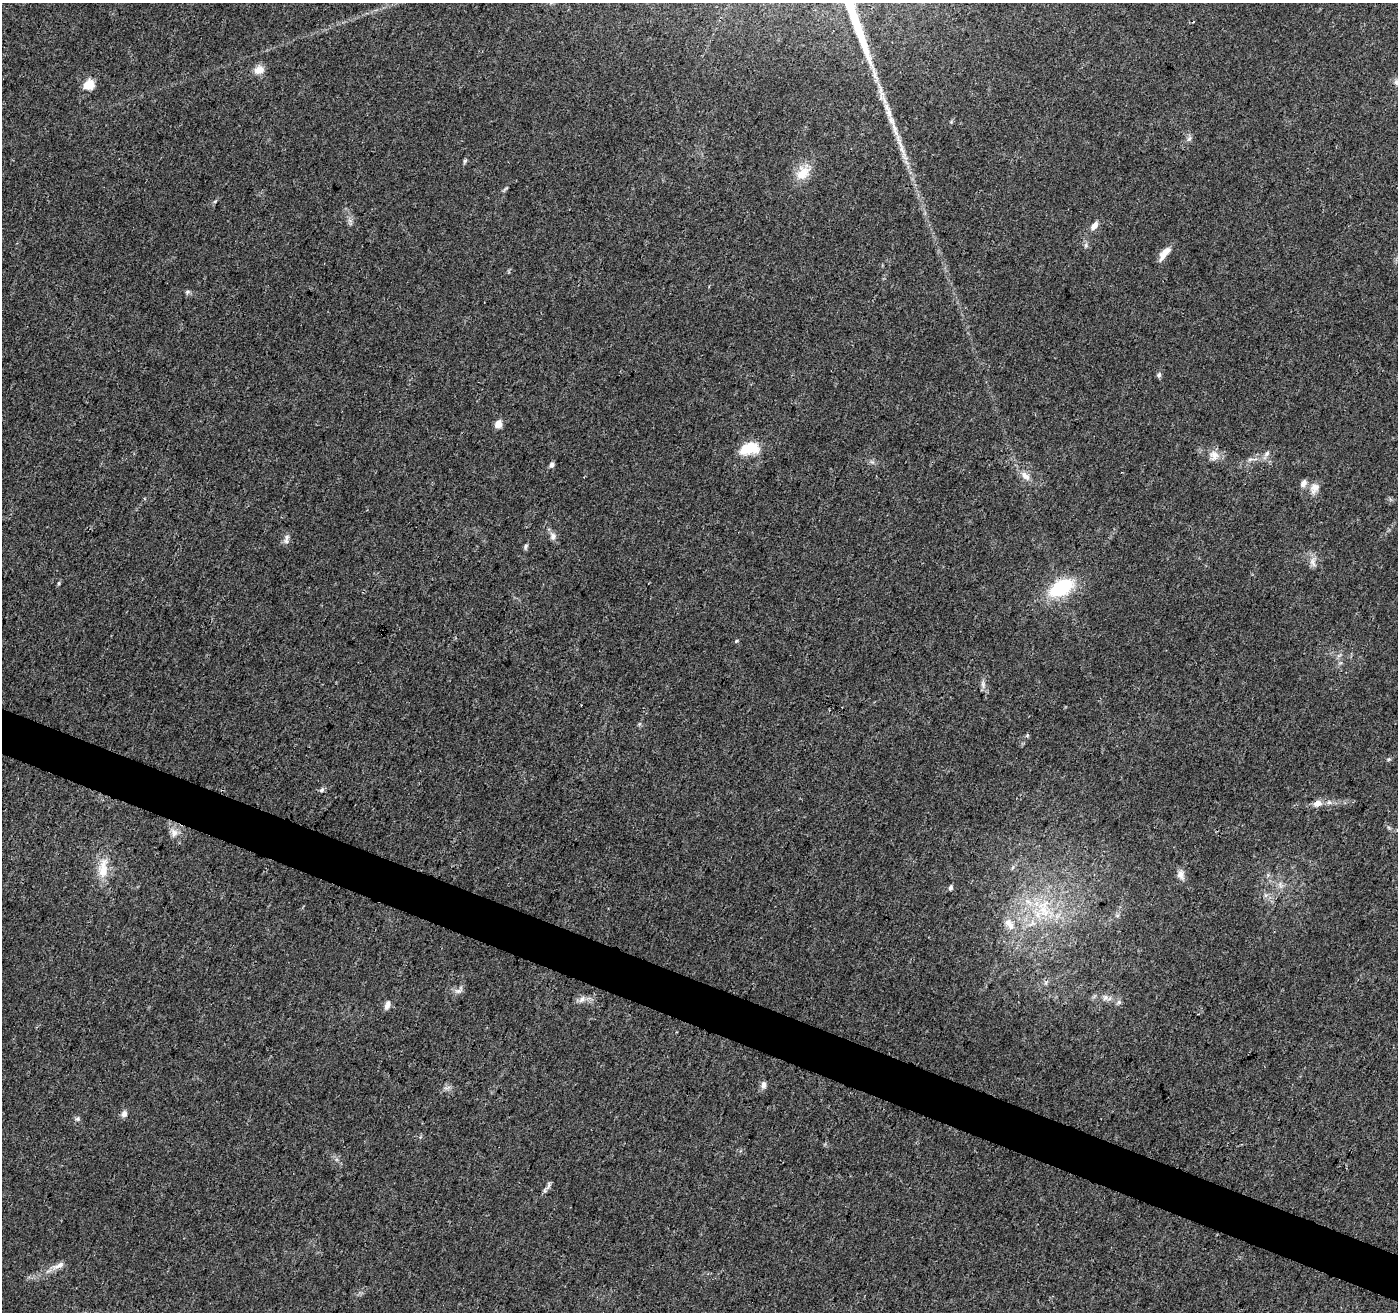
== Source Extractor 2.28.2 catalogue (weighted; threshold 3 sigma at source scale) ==
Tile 6 of 4 x 4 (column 2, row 2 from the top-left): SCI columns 1401-2796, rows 2835-4144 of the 5603 x 5731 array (HDU 1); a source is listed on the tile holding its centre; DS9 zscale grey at full resolution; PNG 1400 x 1314 px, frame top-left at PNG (2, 3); no overlay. Shown black and unused: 4% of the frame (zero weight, under 3 of 4 exposures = <1% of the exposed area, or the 3 px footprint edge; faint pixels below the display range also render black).
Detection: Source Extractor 2.28.2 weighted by HDU 2 'WHT'; one run over the whole footprint, this tile lists its part. Background 0.0226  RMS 0.0034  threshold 0.0152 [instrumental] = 3 sigma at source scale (4.5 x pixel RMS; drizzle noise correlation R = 1.50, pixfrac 1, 0.0396/0.0396 arcsec/px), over >= 5 px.
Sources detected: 59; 1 inside a brighter listed object's ellipse — not listed separately; the other 58 listed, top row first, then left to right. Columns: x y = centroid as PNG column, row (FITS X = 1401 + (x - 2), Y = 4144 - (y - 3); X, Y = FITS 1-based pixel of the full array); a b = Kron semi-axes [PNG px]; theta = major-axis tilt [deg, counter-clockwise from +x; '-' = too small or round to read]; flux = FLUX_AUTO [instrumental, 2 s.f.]
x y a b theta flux
259 70 14 11 21 3
875 74 25 5 -71 3.6
89 85 10 8 25 6.2
883 99 19 7 -58 3.2
891 120 19 7 -60 3.2
1189 139 8 5 53 0.92
900 144 24 5 -68 3.9
465 161 6 5 - 0.56
803 172 24 16 53 6.5
1094 225 12 7 55 2.1
1164 253 20 7 50 3.2
188 292 8 5 20 0.64
1159 375 7 6 - 0.82
498 424 9 7 60 2.4
749 448 24 13 10 9.4
1267 453 9 6 52 1.2
1214 455 14 13 - 3.1
1250 459 9 4 13 0.85
872 462 7 4 -18 0.68
552 465 6 5 - 1.2
1025 476 15 9 -41 2.9
1303 483 10 7 57 1.7
1314 488 16 11 68 2.9
553 536 10 8 -86 1.6
287 537 9 7 73 1.3
526 547 8 5 68 0.69
1313 562 16 8 -75 2.1
59 583 5 4 - 0.46
1061 588 19 11 29 29
736 641 3 3 - 1.2
1339 655 9 3 45 0.62
983 684 12 5 -81 1.4
1389 759 6 4 43 0.48
322 790 7 5 41 0.74
1329 802 7 6 - 0.95
1317 803 11 8 18 2.4
174 833 12 10 -84 2.6
1013 867 7 3 71 0.51
103 869 30 12 86 7.4
1180 875 13 9 -75 1.9
1280 885 11 3 -79 0.89
950 887 6 5 - 0.91
1044 911 23 15 -55 11
1117 915 6 4 -18 0.51
1032 923 13 8 41 2.9
1011 926 12 9 -74 2.7
459 990 15 8 41 1.6
1105 997 9 7 38 1.3
582 999 11 7 46 1.7
1119 1002 7 6 - 0.81
387 1005 12 6 69 1.5
764 1085 10 7 86 1.5
447 1088 12 3 15 0.82
124 1114 8 6 71 1.6
78 1119 7 6 - 0.76
549 1185 10 4 77 0.84
544 1190 6 4 -72 0.51
58 1265 21 7 24 2.8